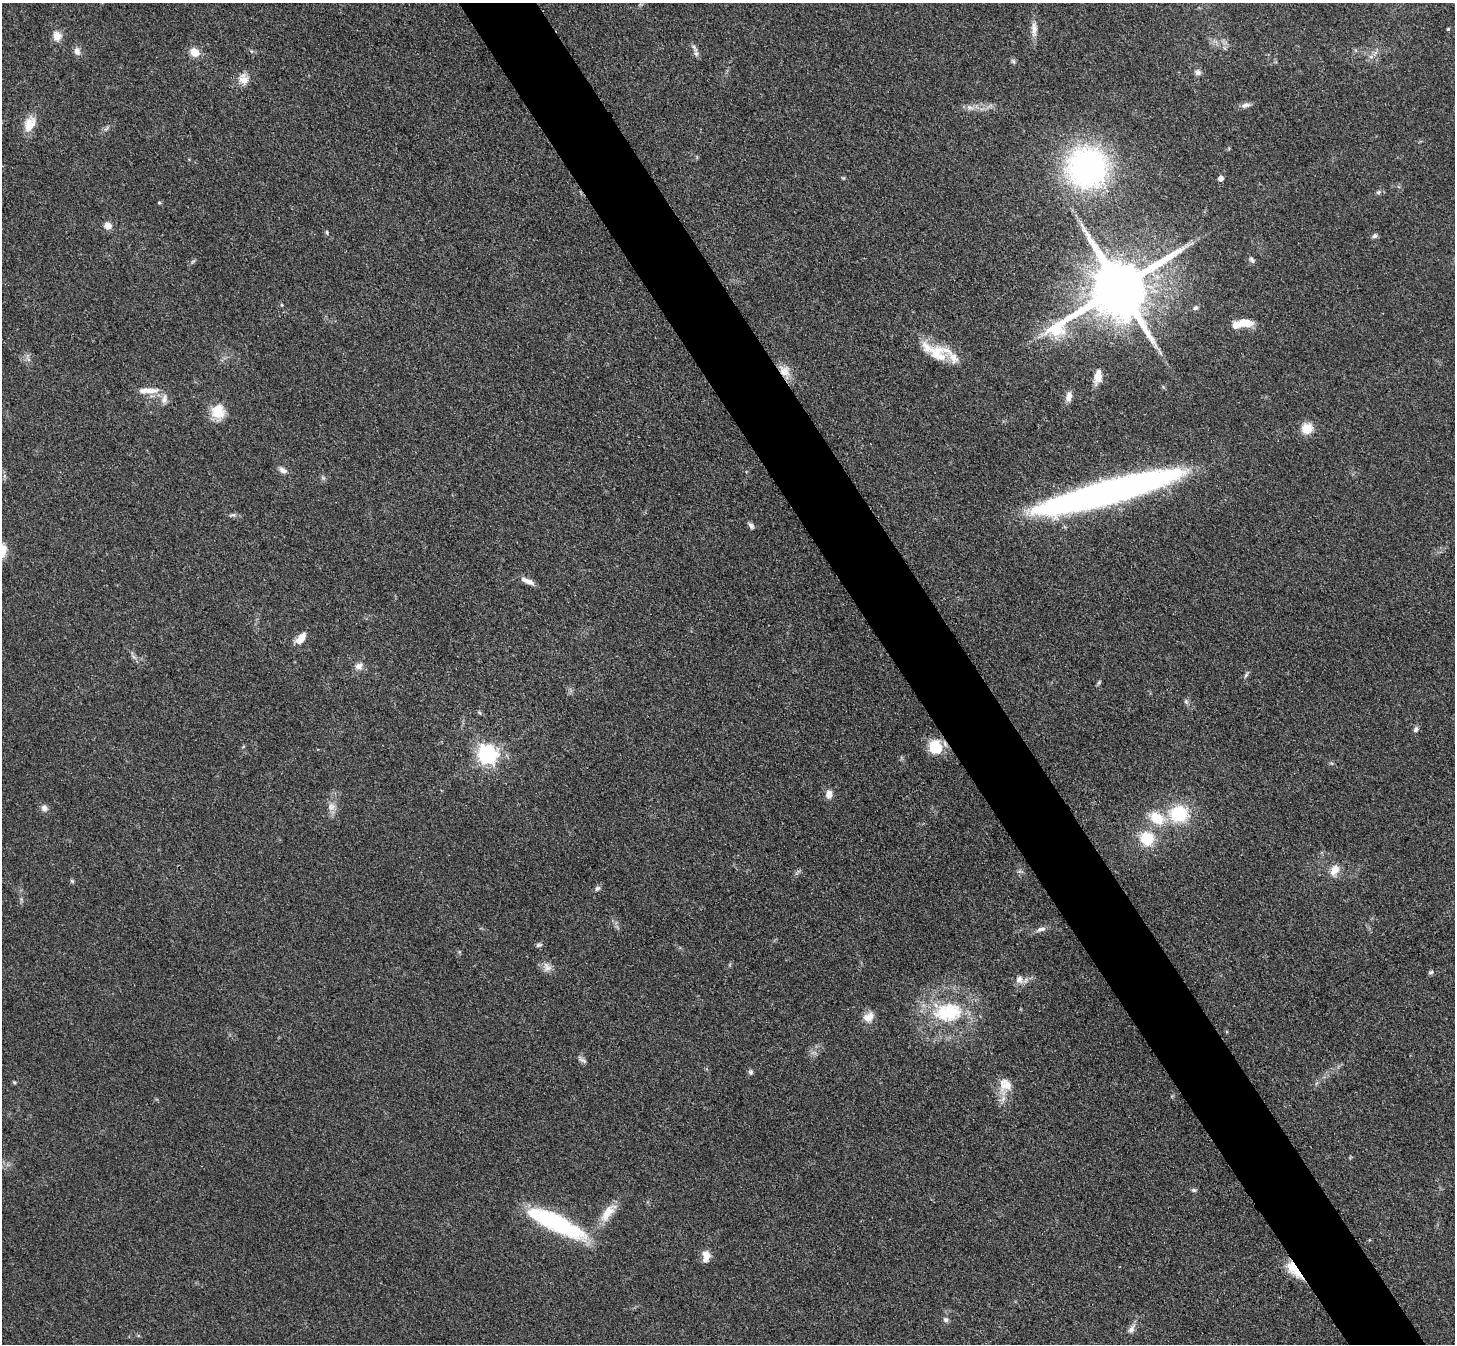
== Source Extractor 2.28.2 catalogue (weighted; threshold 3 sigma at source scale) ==
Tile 6 of 4 x 4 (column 2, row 2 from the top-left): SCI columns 1470-2922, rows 2990-4331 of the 5847 x 5841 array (HDU 1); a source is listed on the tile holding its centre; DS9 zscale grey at full resolution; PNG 1457 x 1346 px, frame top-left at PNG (2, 3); no overlay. Shown black and unused: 5% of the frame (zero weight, under 3 of 4 exposures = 2% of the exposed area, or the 3 px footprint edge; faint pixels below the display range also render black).
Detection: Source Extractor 2.28.2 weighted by HDU 2 'WHT'; one run over the whole footprint, this tile lists its part. Background 0.0921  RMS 0.0063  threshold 0.0282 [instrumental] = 3 sigma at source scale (4.5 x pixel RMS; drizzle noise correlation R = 1.50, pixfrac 1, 0.05/0.05 arcsec/px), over >= 5 px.
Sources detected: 82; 1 too faint to see at this stretch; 1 inside a brighter object's white glare — not listed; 7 inside a brighter listed object's ellipse — not listed separately; the other 73 listed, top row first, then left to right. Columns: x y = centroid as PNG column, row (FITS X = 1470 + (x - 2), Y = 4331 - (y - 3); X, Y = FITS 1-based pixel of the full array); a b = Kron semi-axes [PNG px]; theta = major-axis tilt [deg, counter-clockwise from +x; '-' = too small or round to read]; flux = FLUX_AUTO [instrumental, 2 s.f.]
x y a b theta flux
1034 29 23 7 -89 5.2
1448 29 4 4 - 0.57
57 36 11 9 -84 6
694 48 14 4 -56 2.3
77 51 11 8 -70 3.1
195 52 12 9 -39 7
1013 61 7 4 -71 1.1
1198 72 8 7 - 2.2
244 79 14 12 -74 6.3
1246 105 13 6 15 2.8
970 107 9 5 -20 2.5
30 124 21 13 58 9.4
1087 167 39 39 - 160
1221 178 5 4 - 3.7
1378 192 7 5 23 1.3
159 203 5 3 - 0.64
108 226 10 9 - 4.3
327 232 6 4 -71 0.91
1375 236 7 5 18 1.7
1252 259 9 6 -52 1.7
1120 287 21 15 34 5900
282 305 5 3 - 0.58
1196 308 7 6 - 1.6
1243 322 15 9 24 6.9
1056 338 7 4 -19 1.9
936 353 22 20 65 15
784 371 16 13 -60 8
1098 376 17 8 80 6.9
148 390 27 8 1 8.1
1069 396 13 7 83 4
164 399 14 7 79 3.6
218 411 17 16 - 13
1307 428 14 13 - 9.4
283 470 10 7 -27 3
1107 492 131 19 15 370
233 515 11 5 -2 1.7
751 525 8 5 -55 2
529 582 13 8 -25 3.7
301 638 18 9 50 6
359 666 10 9 - 3.8
1246 675 8 4 54 1.3
1099 682 7 4 59 1
1186 701 6 6 - 1.3
1416 729 8 5 59 1.7
935 747 16 14 -76 17
487 754 7 7 - 300
829 794 11 8 80 4
331 807 12 10 45 4.7
44 808 9 8 - 2.9
1179 814 19 16 4 33
1157 818 19 13 -36 17
1147 838 15 15 - 19
1335 870 16 11 59 6.5
72 881 7 4 -45 0.9
597 888 7 6 - 1.6
1041 929 14 6 15 3
539 945 9 5 15 1.4
547 967 14 11 -55 4.3
1431 972 7 5 30 1.2
1019 979 12 10 87 4.3
948 1012 34 22 7 42
868 1017 14 10 27 6.2
582 1060 11 5 -30 1.8
751 1072 7 6 - 1.4
14 1082 5 3 - 0.7
1006 1085 18 17 - 9.9
1194 1190 7 5 -26 1.2
608 1213 30 11 53 11
551 1221 65 16 -26 78
706 1256 14 9 85 5.7
1294 1270 28 10 -48 14
946 1320 8 6 -42 1.7
1131 1329 12 7 52 3.1
Overlapping masked pixels (flux is a lower limit): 2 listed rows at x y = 784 371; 1294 1270